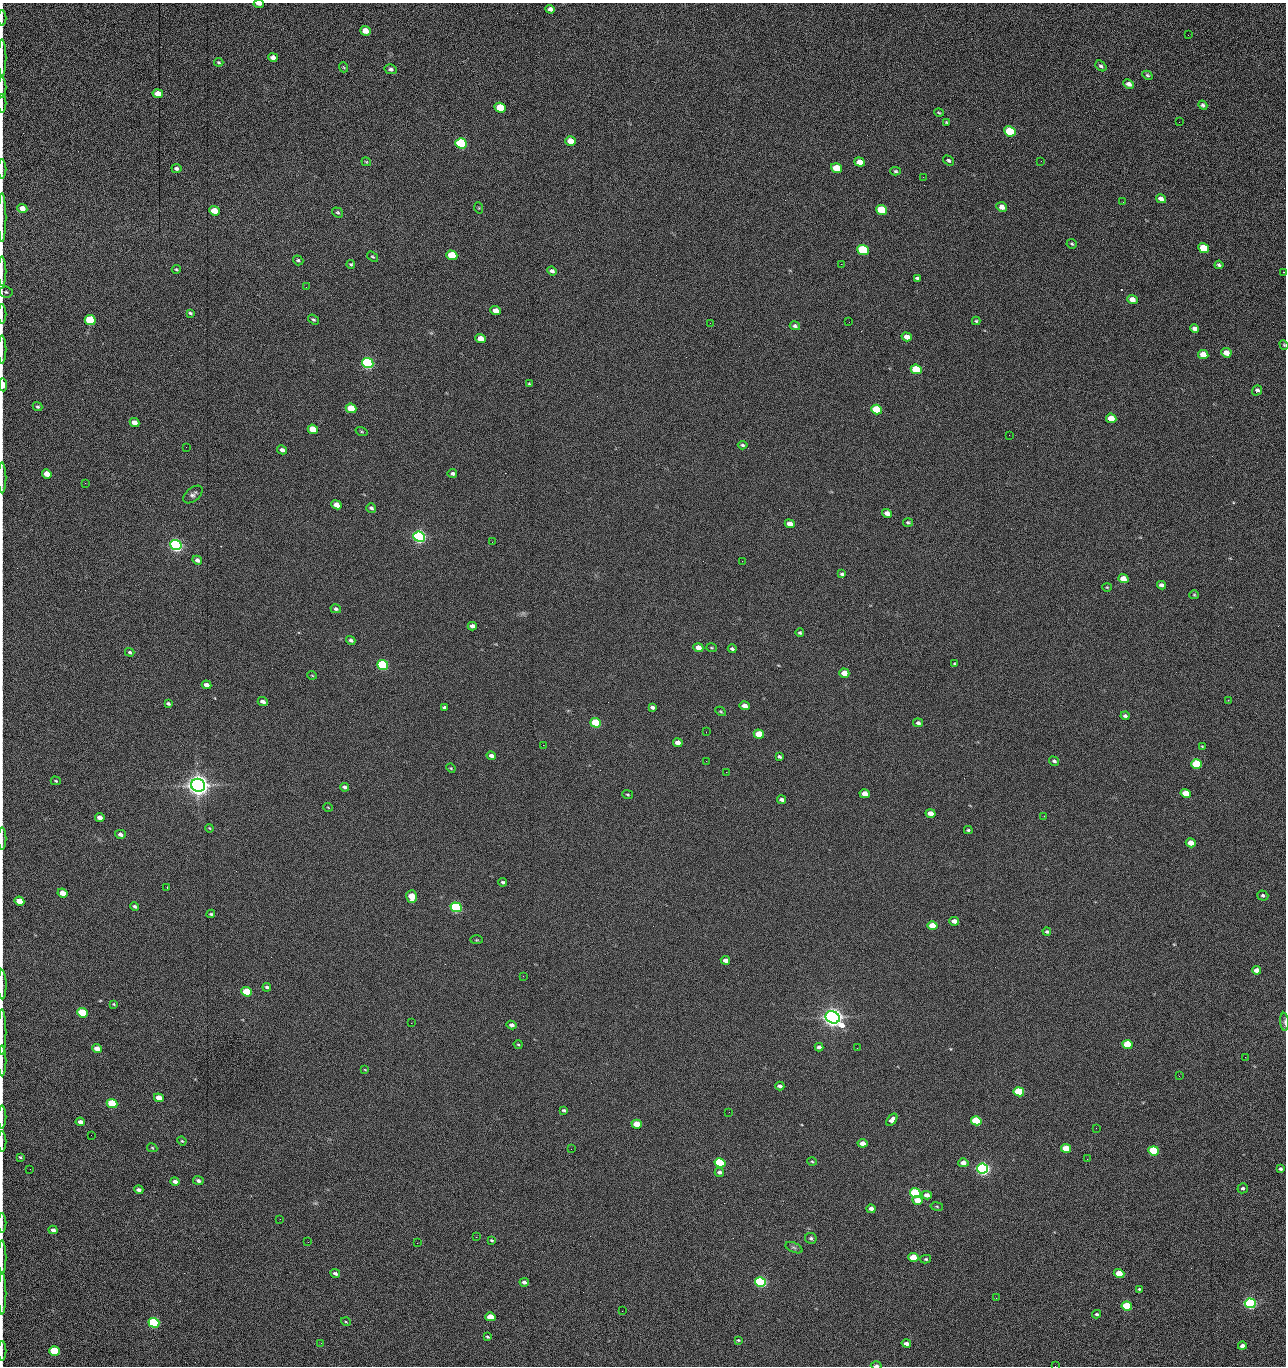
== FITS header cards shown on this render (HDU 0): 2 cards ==
NAXIS1  =                 1284 /fastest changing axis
NAXIS2  =                 1364 /next to fastest changing axis

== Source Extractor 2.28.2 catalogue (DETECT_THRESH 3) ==
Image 1284 x 1364 px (HDU 0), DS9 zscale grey, 1 PNG px = 1 image px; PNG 1288 x 1368 px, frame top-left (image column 1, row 1364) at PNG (2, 3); each listed source drawn as its Kron ellipse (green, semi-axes under 4 px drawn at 4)
Background 153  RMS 15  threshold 45.4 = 3 sigma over >= 5 px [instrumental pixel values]
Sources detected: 270; all 270 listed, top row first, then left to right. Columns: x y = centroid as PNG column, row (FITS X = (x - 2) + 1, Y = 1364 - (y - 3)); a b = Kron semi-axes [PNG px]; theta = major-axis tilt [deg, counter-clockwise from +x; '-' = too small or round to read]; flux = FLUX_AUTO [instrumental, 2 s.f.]
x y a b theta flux
259 4 5 2 - 4.5e+03
550 9 5 4 - 3.7e+03
2 18 8 2 90 1.2e+03
365 31 5 4 - 1.3e+04
1188 35 2 2 - 9.5e+02
273 57 5 4 - 4.9e+03
2 58 18 2 90 3.5e+03
219 62 5 3 - 1.2e+03
1101 66 6 4 -40 2.0e+03
343 67 5 3 - 9.2e+02
391 69 6 5 - 2.6e+03
1147 75 5 4 - 1.7e+03
1129 84 5 4 - 4.3e+03
2 88 10 2 90 1.6e+03
158 94 5 4 - 1.4e+04
2 103 9 2 90 1.7e+03
1203 105 5 4 - 2.1e+03
500 108 6 5 - 4.2e+04
939 113 5 3 - 1.1e+03
947 122 4 3 - 1.1e+03
1179 122 3 2 - 7.6e+02
1010 131 6 5 - 6.1e+04
570 141 5 4 - 1.4e+04
461 143 6 5 - 1.6e+05
948 160 6 4 -33 1.8e+03
1041 161 2 2 - 1.2e+03
366 162 5 3 - 9.5e+02
860 162 5 4 - 1.2e+04
836 168 6 4 -21 2.8e+04
2 169 10 2 90 1.8e+03
176 169 5 4 - 2.5e+03
895 171 5 4 - 1.6e+03
923 177 2 2 - 1.2e+04
1161 199 5 4 - 6.2e+03
1123 202 2 2 - 4.8e+02
1002 207 5 5 - 5.8e+03
22 208 5 4 - 1.0e+04
479 208 5 3 - 9.6e+02
881 210 6 5 - 5.1e+04
214 211 5 4 - 2.0e+04
338 212 6 4 -35 1.6e+03
2 218 24 2 90 4.6e+03
1072 244 5 4 - 1.5e+03
1204 248 5 5 - 4.2e+04
863 250 6 5 - 1.0e+05
452 255 5 4 - 4.0e+04
373 257 6 4 -36 1.3e+03
298 260 5 4 - 1.7e+03
351 264 4 4 - 1.6e+03
841 264 2 2 - 1.8e+04
1219 265 4 3 - 1.8e+03
176 269 4 4 - 1.1e+03
2 271 15 2 90 2.6e+03
552 271 5 4 - 2.6e+03
1283 272 2 2 - 6.0e+02
917 278 4 3 - 1.6e+03
306 287 2 2 - 4.5e+02
6 292 6 5 - 1.8e+03
1132 299 5 4 - 7.7e+03
496 311 5 4 - 9.3e+03
190 313 4 2 - 1.6e+03
2 314 10 2 90 1.7e+03
90 320 5 5 - 1.0e+05
313 320 6 4 -35 1.6e+03
976 321 4 4 - 1.3e+03
849 322 2 2 - 4.6e+02
710 323 2 2 - 2.3e+03
795 326 5 4 - 2.2e+03
1195 328 4 4 - 3.7e+03
907 337 5 4 - 7.8e+03
481 339 5 4 - 1.6e+04
1284 345 5 4 - 1.0e+03
2 349 14 2 90 2.0e+03
1226 353 5 4 - 1.0e+04
1203 355 5 4 - 1.6e+04
368 363 6 5 - 3.0e+05
916 369 5 5 - 5.7e+04
529 384 4 3 - 1.2e+03
3 385 6 3 -86 2.0e+04
1257 390 5 4 - 3.1e+03
37 407 5 4 - 1.7e+03
351 408 5 4 - 3.7e+04
877 409 5 4 - 5.9e+04
1111 418 5 4 - 1.8e+04
134 423 5 4 - 8.4e+03
313 429 5 4 - 2.9e+04
362 432 6 3 -19 9.8e+02
1009 435 2 2 - 2.0e+03
743 445 5 3 - 1.6e+03
186 447 2 2 - 1.9e+03
282 450 5 4 - 3.6e+03
452 473 4 4 - 2.4e+03
47 474 5 4 - 1.2e+04
2 478 15 2 90 2.4e+03
85 483 2 2 - 6.8e+02
193 495 11 6 40 3.5e+03
337 505 5 4 - 1.0e+04
371 508 5 4 - 2.5e+03
887 513 5 4 - 5.9e+03
908 523 5 4 - 1.6e+03
790 524 5 4 - 8.7e+03
419 537 6 5 - 5.0e+05
492 542 2 2 - 1.7e+03
176 545 6 5 - 5.3e+05
197 560 5 4 - 4.0e+03
742 561 2 2 - 5.3e+02
842 574 4 3 - 1.7e+03
1123 579 5 4 - 1.4e+04
1161 585 5 4 - 4.0e+03
1107 587 4 4 - 9.9e+02
1194 595 5 4 - 1.1e+03
336 609 5 4 - 2.1e+03
472 626 4 4 - 4.3e+03
800 633 4 4 - 1.5e+03
351 640 5 4 - 2.2e+03
698 648 5 4 - 1.0e+04
711 648 5 3 - 1.0e+03
732 649 4 3 - 1.8e+03
130 652 5 4 - 1.6e+03
955 663 3 2 - 1.0e+03
383 665 5 5 - 1.6e+05
844 673 5 4 - 1.4e+04
312 675 5 3 - 7.9e+02
207 685 5 4 - 6.8e+03
1228 700 2 2 - 5.1e+02
263 702 5 4 - 4.2e+03
168 703 4 3 - 1.9e+03
745 706 5 4 - 6.4e+03
444 707 4 3 - 2.1e+03
652 707 4 3 - 2.5e+03
720 711 5 3 - 1.0e+03
1125 716 4 3 - 1.9e+03
596 723 5 4 - 6.5e+04
918 723 5 4 - 2.5e+03
706 732 2 2 - 4.1e+02
759 734 5 4 - 2.7e+04
678 743 5 4 - 7.6e+03
543 745 2 2 - 2.2e+03
1202 746 3 2 - 7.0e+02
491 756 5 4 - 4.1e+03
779 757 4 3 - 1.9e+03
706 761 2 2 - 1.4e+03
1054 761 5 4 - 2.1e+03
1197 764 5 4 - 7.6e+04
451 768 5 4 - 1.0e+03
726 772 2 2 - 1.7e+03
56 781 5 3 - 1.1e+03
198 785 7 6 - 1.5e+06
344 787 5 4 - 2.6e+03
1186 793 5 4 - 2.5e+04
865 794 5 4 - 1.1e+04
628 795 5 3 - 1.2e+03
781 800 4 3 - 2.9e+03
328 807 5 3 - 7.4e+02
930 813 5 4 - 7.9e+03
1044 816 2 2 - 4.8e+02
100 818 5 4 - 6.7e+03
209 828 4 3 - 8.2e+02
968 830 4 3 - 1.3e+03
120 834 5 4 - 4.0e+03
2 838 11 2 90 2.1e+03
1191 843 5 4 - 1.5e+04
503 882 4 3 - 1.8e+03
167 887 2 2 - 5.7e+02
63 893 5 4 - 1.2e+04
1263 896 5 5 - 2.1e+03
412 897 6 5 - 2.7e+04
19 901 5 4 - 1.6e+04
135 906 4 3 - 1.9e+03
456 907 5 4 - 2.4e+05
211 914 4 3 - 1.4e+03
954 921 5 4 - 5.8e+03
932 926 5 4 - 1.9e+04
1047 932 4 4 - 1.8e+03
477 940 6 3 0 8.9e+02
725 960 5 4 - 5.9e+03
1257 970 4 4 - 7.3e+03
523 976 2 2 - 1.4e+03
2 985 15 2 -89 3.1e+03
267 987 4 3 - 1.9e+03
247 992 5 4 - 6.1e+04
114 1004 4 3 - 1.2e+03
82 1013 5 4 - 7.6e+04
833 1017 7 6 - 1.2e+06
1285 1022 9 4 -86 1.9e+03
411 1023 2 2 - 3.5e+03
512 1025 5 4 - 4.4e+03
2 1032 23 2 90 4.1e+03
518 1044 5 4 - 1.2e+03
1127 1044 5 4 - 4.8e+04
819 1047 4 4 - 3.6e+03
857 1048 2 2 - 7.9e+02
97 1049 5 4 - 1.1e+04
1245 1057 2 2 - 1.2e+03
2 1061 15 2 90 2.8e+03
365 1070 4 2 - 6.9e+02
1179 1076 3 2 - 1.8e+03
780 1086 4 3 - 3.2e+03
1019 1092 5 4 - 8.8e+04
159 1098 5 4 - 1.2e+04
112 1103 5 4 - 6.5e+04
564 1110 4 3 - 1.8e+03
729 1112 2 2 - 6.2e+02
2 1117 11 2 90 1.7e+03
892 1120 7 4 53 4.7e+03
976 1121 5 4 - 7.2e+04
80 1122 4 4 - 5.2e+03
637 1124 5 4 - 2.1e+04
1096 1128 2 2 - 4.3e+02
91 1135 2 2 - 1.3e+03
182 1141 5 3 - 9.5e+02
2 1142 10 2 90 1.7e+03
862 1143 5 4 - 7.1e+03
152 1148 5 4 - 1.0e+03
1066 1148 5 4 - 3.2e+04
571 1149 2 2 - 6.0e+02
1154 1151 5 4 - 9.9e+04
20 1157 4 3 - 1.3e+03
1087 1159 2 2 - 1.2e+03
812 1161 5 3 - 1.1e+03
720 1163 5 4 - 1.5e+05
963 1163 5 4 - 7.7e+03
30 1169 2 2 - 1.5e+03
982 1169 5 5 - 6.2e+05
1280 1169 4 3 - 1.9e+03
719 1172 5 4 - 2.8e+03
198 1181 5 4 - 2.7e+03
175 1182 4 4 - 4.5e+03
1243 1188 5 4 - 2.1e+03
139 1190 5 3 - 3.7e+03
915 1193 5 4 - 1.5e+05
927 1195 5 4 - 6.2e+03
918 1200 5 4 - 1.6e+04
937 1206 6 3 -9 1.1e+03
871 1209 4 4 - 4.6e+03
280 1219 2 2 - 1.4e+03
2 1223 9 2 90 1.6e+03
53 1230 4 4 - 4.0e+03
476 1237 2 2 - 4.8e+03
811 1238 6 5 - 2.1e+03
492 1240 3 3 - 1.2e+03
308 1242 3 2 - 1.2e+03
417 1243 2 2 - 3.5e+03
794 1248 9 5 -23 2.3e+03
2 1257 17 2 90 3.4e+03
913 1257 5 4 - 1.9e+04
926 1259 5 4 - 1.4e+03
335 1273 5 3 - 2.7e+03
1119 1274 5 4 - 2.7e+04
524 1282 4 4 - 3.2e+03
760 1282 5 4 - 3.0e+05
1139 1289 4 3 - 1.1e+03
2 1293 21 2 90 3.7e+03
996 1298 2 2 - 2.0e+03
1250 1303 5 4 - 3.6e+05
1127 1306 5 4 - 7.8e+04
622 1311 2 2 - 4.7e+02
1096 1314 4 3 - 1.5e+03
490 1317 5 4 - 1.8e+04
346 1322 5 3 - 9.3e+02
154 1323 5 4 - 2.4e+05
487 1337 4 2 - 1.3e+03
738 1340 4 3 - 1.1e+03
321 1343 3 2 - 1.1e+03
906 1343 5 3 - 3.9e+03
1242 1346 4 3 - 5.0e+03
2 1351 10 2 90 1.9e+03
55 1351 5 4 - 9.4e+04
876 1366 5 2 - 3.3e+03
1055 1366 2 2 - 1.3e+03
At the frame edge (FLAGS 8, measured only in part): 26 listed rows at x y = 259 4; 2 18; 2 58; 2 88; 2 103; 2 169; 2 218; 2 271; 2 314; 1284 345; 2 349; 3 385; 2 478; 2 838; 2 985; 1285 1022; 2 1032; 2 1061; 2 1117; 2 1142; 2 1223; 2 1257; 2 1293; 2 1351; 876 1366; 1055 1366

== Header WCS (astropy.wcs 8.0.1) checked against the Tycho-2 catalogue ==
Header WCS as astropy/WCSLIB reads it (CRVAL/CRPIX/CD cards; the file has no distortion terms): RA---TAN/DEC--TAN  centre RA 15:41:42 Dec +51:58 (235.42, +51.97 deg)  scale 1.26 arcsec/px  FOV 26.9' x 28.5'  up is +92 deg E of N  parity flipped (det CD > 0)
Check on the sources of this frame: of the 60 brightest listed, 11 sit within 2.0 arcsec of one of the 12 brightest Tycho-2 stars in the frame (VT <= 12.29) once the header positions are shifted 0.37 arcsec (0.31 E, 0.21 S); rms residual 0.86 arcsec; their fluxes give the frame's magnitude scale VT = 25.23 - 2.5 log10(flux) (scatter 0.20 mag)
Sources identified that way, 11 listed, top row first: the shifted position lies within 2.0 arcsec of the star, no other Tycho-2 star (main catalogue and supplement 1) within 4.0 arcsec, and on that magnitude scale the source's flux lands within +1.5 / -3 mag of the star's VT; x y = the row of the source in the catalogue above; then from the Tycho-2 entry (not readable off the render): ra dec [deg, ICRS J2000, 3 dp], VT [Tycho-2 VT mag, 2 dp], TYC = Tycho-2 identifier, HIP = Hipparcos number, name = IAU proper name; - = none
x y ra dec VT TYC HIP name
368 363 235.614 +52.064 11.61 3489-1132-1 - -
419 537 235.514 +52.049 11.19 3489-1407-1 - -
176 545 235.515 +52.133 11.12 3489-1380-1 - -
198 785 235.378 +52.130 9.31 3489-1322-1 76850 -
456 907 235.303 +52.042 11.52 3489-958-1 - -
833 1017 235.232 +51.912 9.59 3489-824-1 - -
982 1169 235.143 +51.862 10.97 3489-1016-1 - -
915 1193 235.131 +51.886 12.29 3489-908-1 - -
760 1282 235.084 +51.941 11.45 3489-1346-1 - -
1250 1303 235.062 +51.771 11.53 3489-1453-1 - -
154 1323 235.075 +52.152 11.74 3489-912-1 - -